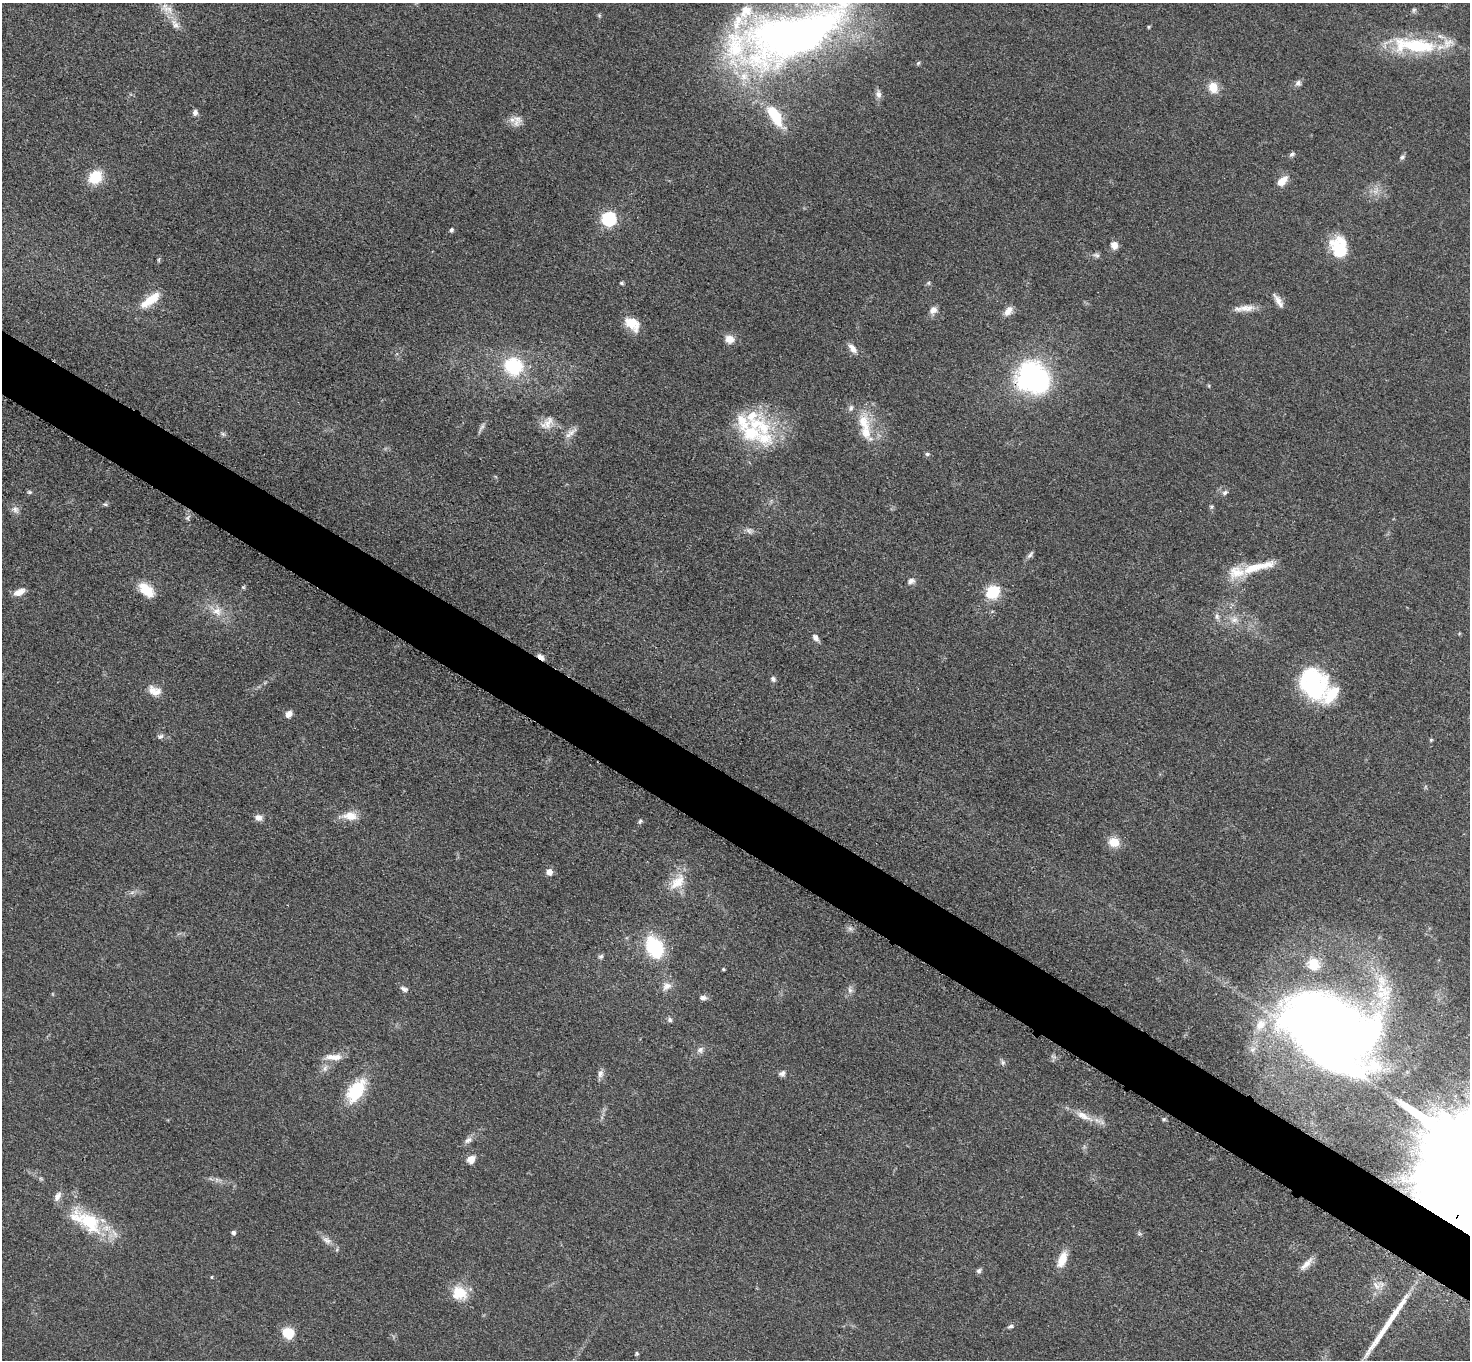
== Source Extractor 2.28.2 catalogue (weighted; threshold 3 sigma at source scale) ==
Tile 6 of 4 x 4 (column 2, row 2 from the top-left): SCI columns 1481-2948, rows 2879-4236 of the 5892 x 5896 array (HDU 1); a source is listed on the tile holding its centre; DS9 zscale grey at full resolution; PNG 1472 x 1362 px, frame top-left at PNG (2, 3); no overlay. Shown black and unused: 5% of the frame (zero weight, under 3 of 5 exposures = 1% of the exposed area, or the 3 px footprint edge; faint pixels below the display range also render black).
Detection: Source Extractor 2.28.2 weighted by HDU 2 'WHT'; one run over the whole footprint, this tile lists its part. Background 0.0484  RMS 0.0054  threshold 0.0241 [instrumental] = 3 sigma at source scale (4.5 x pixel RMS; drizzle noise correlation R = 1.50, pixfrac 1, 0.05/0.05 arcsec/px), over >= 5 px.
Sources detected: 140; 2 too faint to see at this stretch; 4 inside a brighter object's white glare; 1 cosmic-ray / hot-pixel residue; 1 long thin detection or spike segment (spike, bleed or trail) — not listed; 19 inside a brighter listed object's ellipse — not listed separately; the other 113 listed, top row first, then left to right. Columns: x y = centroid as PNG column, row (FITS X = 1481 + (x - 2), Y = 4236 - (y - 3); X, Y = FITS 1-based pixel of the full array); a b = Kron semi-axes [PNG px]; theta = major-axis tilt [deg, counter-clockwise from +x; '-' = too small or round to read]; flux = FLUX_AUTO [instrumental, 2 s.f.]
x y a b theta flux
167 9 22 13 -37 8.8
1414 10 7 5 45 1.1
599 15 6 5 - 0.74
1148 27 4 4 - 0.59
793 34 138 55 20 330
1414 45 66 20 -5 45
918 63 6 5 - 0.89
1298 83 9 8 - 2
1213 87 13 10 -70 8.3
878 94 11 8 -84 2.7
195 113 7 6 - 2.1
777 118 17 10 -66 19
517 121 17 13 78 4.9
1292 154 8 6 36 1.3
1402 157 8 5 53 1.3
95 177 15 12 42 16
1282 181 15 9 39 6.2
1376 191 12 7 57 3.6
609 218 7 6 - 93
451 230 5 5 - 1.4
1114 245 7 7 - 4.7
1341 251 35 16 86 17
1096 255 11 5 -11 1.8
159 260 8 4 82 0.78
621 283 5 4 - 0.87
928 283 6 4 90 0.84
150 300 30 11 38 12
1278 301 20 7 -57 3.9
1244 308 30 8 6 6.2
933 310 11 9 54 3.5
1008 311 15 8 48 4.2
632 324 19 13 -40 10
730 339 12 10 -18 5.3
852 348 16 7 -51 3.6
514 366 23 21 -34 32
1029 375 36 27 61 84
1209 386 5 3 - 0.58
548 422 20 14 66 6.4
863 422 28 17 -86 15
481 428 19 4 60 1.9
751 432 37 26 -10 35
571 433 19 8 43 4.1
223 434 7 4 -44 1
927 454 7 4 8 1.1
29 492 6 5 - 0.92
1225 492 8 6 33 1.6
105 504 7 5 -9 1.1
1211 507 7 5 -1 0.88
15 509 11 9 -47 2.6
188 518 8 5 52 1.3
749 531 11 8 -19 2.4
1030 555 12 5 51 1.7
1258 567 55 11 15 17
911 581 10 7 27 2.6
243 587 6 5 - 0.78
146 590 20 11 -41 12
19 592 14 7 25 4.6
993 592 12 11 - 22
217 611 20 14 -28 9
1217 616 10 6 -88 2.1
1234 620 12 9 -9 4.4
816 638 10 6 -50 2.6
541 657 9 5 -40 3.3
773 679 8 6 -59 1.5
1313 686 32 24 -67 76
154 691 18 12 -19 6.2
289 714 8 6 50 3.7
160 737 9 6 21 1.6
1431 740 5 4 - 0.7
350 816 21 11 -1 7.7
259 818 11 8 -18 3
640 821 7 5 58 1
1114 842 12 10 -11 9
549 872 5 5 - 6.5
677 882 29 15 47 12
132 892 7 5 2 1.5
654 947 21 14 -62 40
601 956 7 6 - 1.2
1314 964 17 15 -49 8.6
723 969 3 3 - 0.71
1382 980 29 14 -66 15
666 986 15 11 41 4.5
404 989 10 6 -29 2.2
850 990 11 7 -89 2.4
703 998 11 6 -2 2
670 1020 7 6 - 1.2
1330 1031 82 51 -33 710
700 1050 10 8 45 2.5
334 1057 24 8 0 6
1054 1057 8 4 -30 1.3
1003 1062 8 6 -89 1.4
325 1068 11 5 65 2.4
782 1073 7 6 - 2.2
600 1074 11 8 71 2.6
356 1091 32 17 56 25
1084 1116 32 9 -26 8.9
1164 1119 6 6 - 0.99
468 1140 13 7 29 2.7
471 1159 10 8 42 4.6
41 1179 6 4 -19 0.86
217 1180 7 4 -19 1.5
90 1222 49 23 -44 34
233 1233 4 4 - 1.6
1140 1233 7 4 -45 0.95
327 1240 14 8 -35 3.6
1062 1259 20 9 68 8.9
1306 1264 22 7 46 4.8
979 1271 8 6 39 1.3
211 1277 4 3 - 0.51
459 1293 18 16 -19 14
1011 1326 8 5 24 1.4
288 1333 12 11 - 12
637 1353 5 5 - 0.74
Overlapping masked pixels (flux is a lower limit): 2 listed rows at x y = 1029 375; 541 657
Isophote crosses this tile's border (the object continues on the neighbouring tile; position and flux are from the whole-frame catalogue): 1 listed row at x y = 793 34